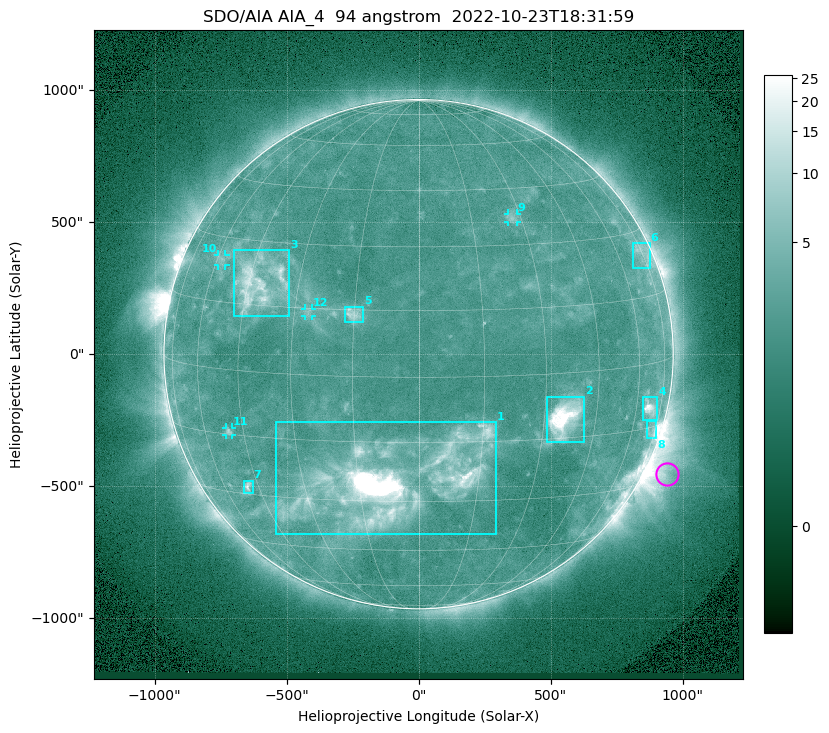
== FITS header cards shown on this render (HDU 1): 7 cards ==
TELESCOP= 'SDO/AIA '           / For AIA: SDO/AIA
INSTRUME= 'AIA_4   '           / For AIA: AIA_ATA1, AIA_ATA2, AIA_ATA3 or AIA_AT
WAVELNTH=                   94 / [angstrom] Wavelength
WAVEUNIT= 'angstrom'           / Wavelength unit: angstrom
DATE-OBS= '2022-10-23T18:31:59.122' / [ISO] Date when observation started; ISO 8
CTYPE1  = 'HPLN-TAN'           / CTYPE1: HPLN
CTYPE2  = 'HPLT-TAN'           / CTYPE2: HPLT

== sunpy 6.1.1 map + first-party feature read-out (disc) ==
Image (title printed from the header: SDO/AIA AIA_4  94 angstrom  2022-10-23T18:31:59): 1024 x 1024 px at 2.4 arcsec/px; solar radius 965 arcsec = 402 px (full disc in frame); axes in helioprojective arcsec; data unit not stated in the header (colour bar unlabelled)
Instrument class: DISC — disc imager (sunpy class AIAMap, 94 A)
Bright regions (active regions / flare kernels): reference = the median radial profile (limb darkening/brightening removed); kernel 9 px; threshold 5 sigma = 2.83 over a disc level ~2.29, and >= 1.15x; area >= 12 px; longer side >= 10 px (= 24 arcsec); searched inside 0.97 R_sun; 12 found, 12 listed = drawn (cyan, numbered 1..; 4 of them under ~33 arcsec drawn as corner ticks so the feature stays visible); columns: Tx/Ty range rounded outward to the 5 arcsec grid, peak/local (2 s.f.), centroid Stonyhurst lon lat
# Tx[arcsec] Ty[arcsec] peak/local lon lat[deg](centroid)
1 -540..295 -685..-255 158 -7 -25
2 485..630 -330..-160 18 +36 -10
3 -700..-490 145..395 6.4 -42 +20
4 850..905 -250..-160 8.8 +67 -10
5 -280..-210 120..180 4.5 -15 +14
6 810..875 325..420 3 +74 +25
7 -665..-625 -525..-480 4.7 -49 -28
8 865..900 -320..-250 4.1 +71 -16
9 335..375 500..535 2.7 +27 +37
10 -760..-730 335..380 2.8 -58 +25
11 -730..-705 -305..-275 3.2 -50 -14
12 -430..-405 145..175 2.6 -26 +14
Off-limb structures (1.02-1.3 R_sun): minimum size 162 px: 7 found; the strongest spans PA ~225..265 deg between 1.02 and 1.3 R_sun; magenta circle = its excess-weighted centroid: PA ~245 deg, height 1.08 R_sun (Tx ~940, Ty ~-455 arcsec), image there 4.7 x the reference